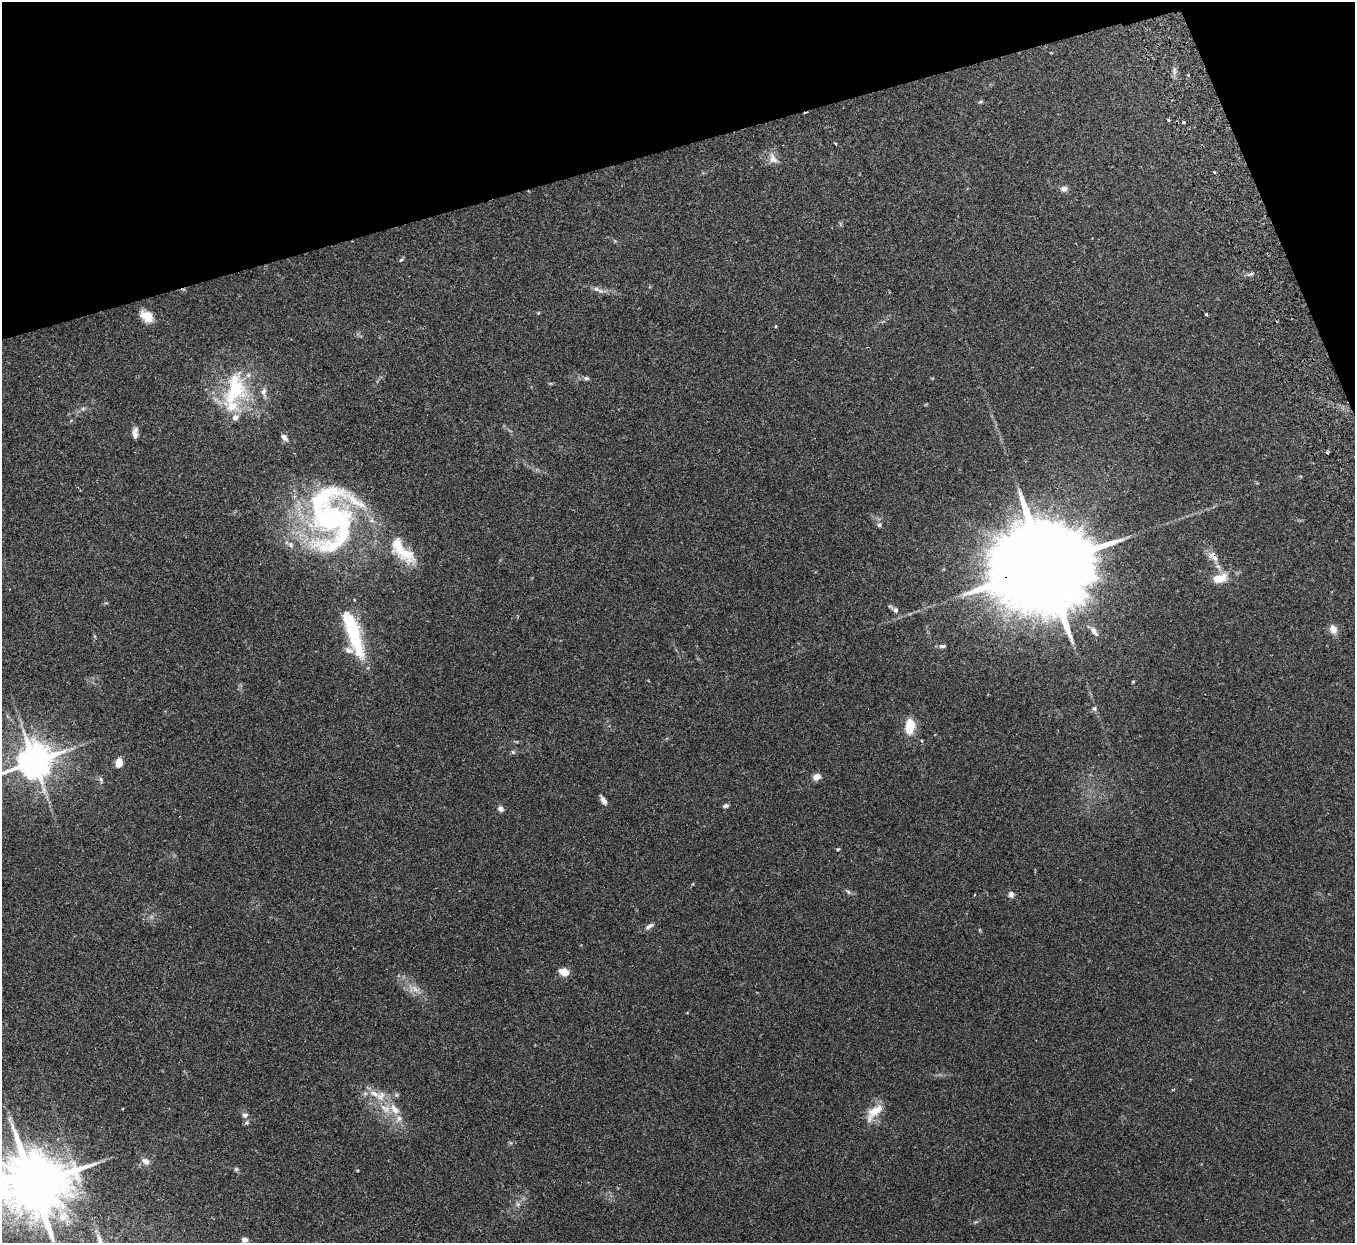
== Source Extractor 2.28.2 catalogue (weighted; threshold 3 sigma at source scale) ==
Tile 3 of 4 x 4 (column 3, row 1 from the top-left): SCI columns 2762-4114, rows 3900-5140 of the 5522 x 5441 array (HDU 1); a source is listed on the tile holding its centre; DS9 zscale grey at full resolution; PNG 1357 x 1245 px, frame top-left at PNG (2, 2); no overlay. Shown black and unused: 14% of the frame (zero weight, under 2 of 3 exposures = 3% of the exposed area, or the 3 px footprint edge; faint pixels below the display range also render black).
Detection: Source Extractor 2.28.2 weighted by HDU 2 'WHT'; one run over the whole footprint, this tile lists its part. Background 0.25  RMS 0.0083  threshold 0.0374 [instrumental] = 3 sigma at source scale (4.5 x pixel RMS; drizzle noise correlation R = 1.50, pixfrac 1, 0.05/0.05 arcsec/px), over >= 5 px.
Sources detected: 75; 2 inside a brighter object's white glare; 2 cosmic-ray / hot-pixel residue — not listed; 13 inside a brighter listed object's ellipse — not listed separately; the other 58 listed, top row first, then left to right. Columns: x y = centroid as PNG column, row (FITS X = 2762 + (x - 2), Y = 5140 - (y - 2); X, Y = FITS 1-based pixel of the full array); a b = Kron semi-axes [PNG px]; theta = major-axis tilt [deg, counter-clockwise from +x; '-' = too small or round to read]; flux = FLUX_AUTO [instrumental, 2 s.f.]
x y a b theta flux
1174 71 11 5 84 2.7
1188 75 3 2 - 0.93
980 102 6 4 18 1
1168 120 4 3 - 0.98
1184 122 3 3 - 1.6
835 144 3 3 - 1.1
773 158 17 10 -62 6.7
1064 189 9 8 - 3.2
401 260 6 5 - 1.1
1251 274 6 4 19 1.4
596 289 10 6 -32 2.8
1206 314 3 3 - 1.7
146 316 15 10 -40 11
775 326 4 3 - 0.73
586 378 7 5 -2 1.8
234 392 48 29 52 58
83 408 7 4 19 1.5
135 433 13 6 87 4.6
284 437 9 6 -50 3.2
332 518 90 52 62 170
879 525 5 5 - 1.6
398 545 56 19 -56 31
1215 558 11 8 -21 4.4
1044 566 50 20 15 26000
1218 566 7 4 -19 1.6
1220 578 20 11 17 13
895 610 7 6 - 2.5
1333 629 11 8 -71 6.3
1094 631 16 6 -52 4.5
354 633 56 14 -73 56
942 646 10 5 4 2.1
1094 708 7 6 - 1.7
910 726 18 10 83 17
513 752 6 3 -71 1
34 761 11 9 22 2200
119 763 8 6 78 10
816 777 7 6 - 7
101 780 9 5 -80 1.7
603 800 11 5 -58 3.9
726 806 7 5 7 1.7
501 809 6 5 - 3.7
838 849 5 3 - 0.82
848 892 7 5 -47 1.5
1011 894 9 7 -87 2.8
649 926 12 6 35 3.2
564 972 11 8 -19 8.2
415 989 13 7 -50 5.5
381 1096 14 11 56 8.8
385 1108 18 10 -30 11
875 1111 29 12 53 14
245 1115 7 7 - 2.9
247 1122 6 4 72 1.2
145 1161 9 7 -34 4.4
236 1169 6 5 - 1.3
33 1185 23 16 13 8300
518 1204 7 4 19 1.6
63 1217 14 11 35 9.8
245 1240 6 5 - 3.6
Overlapping masked pixels (flux is a lower limit): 1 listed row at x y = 1044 566
Isophote crosses this tile's border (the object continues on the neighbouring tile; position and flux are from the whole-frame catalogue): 2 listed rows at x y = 34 761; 33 1185